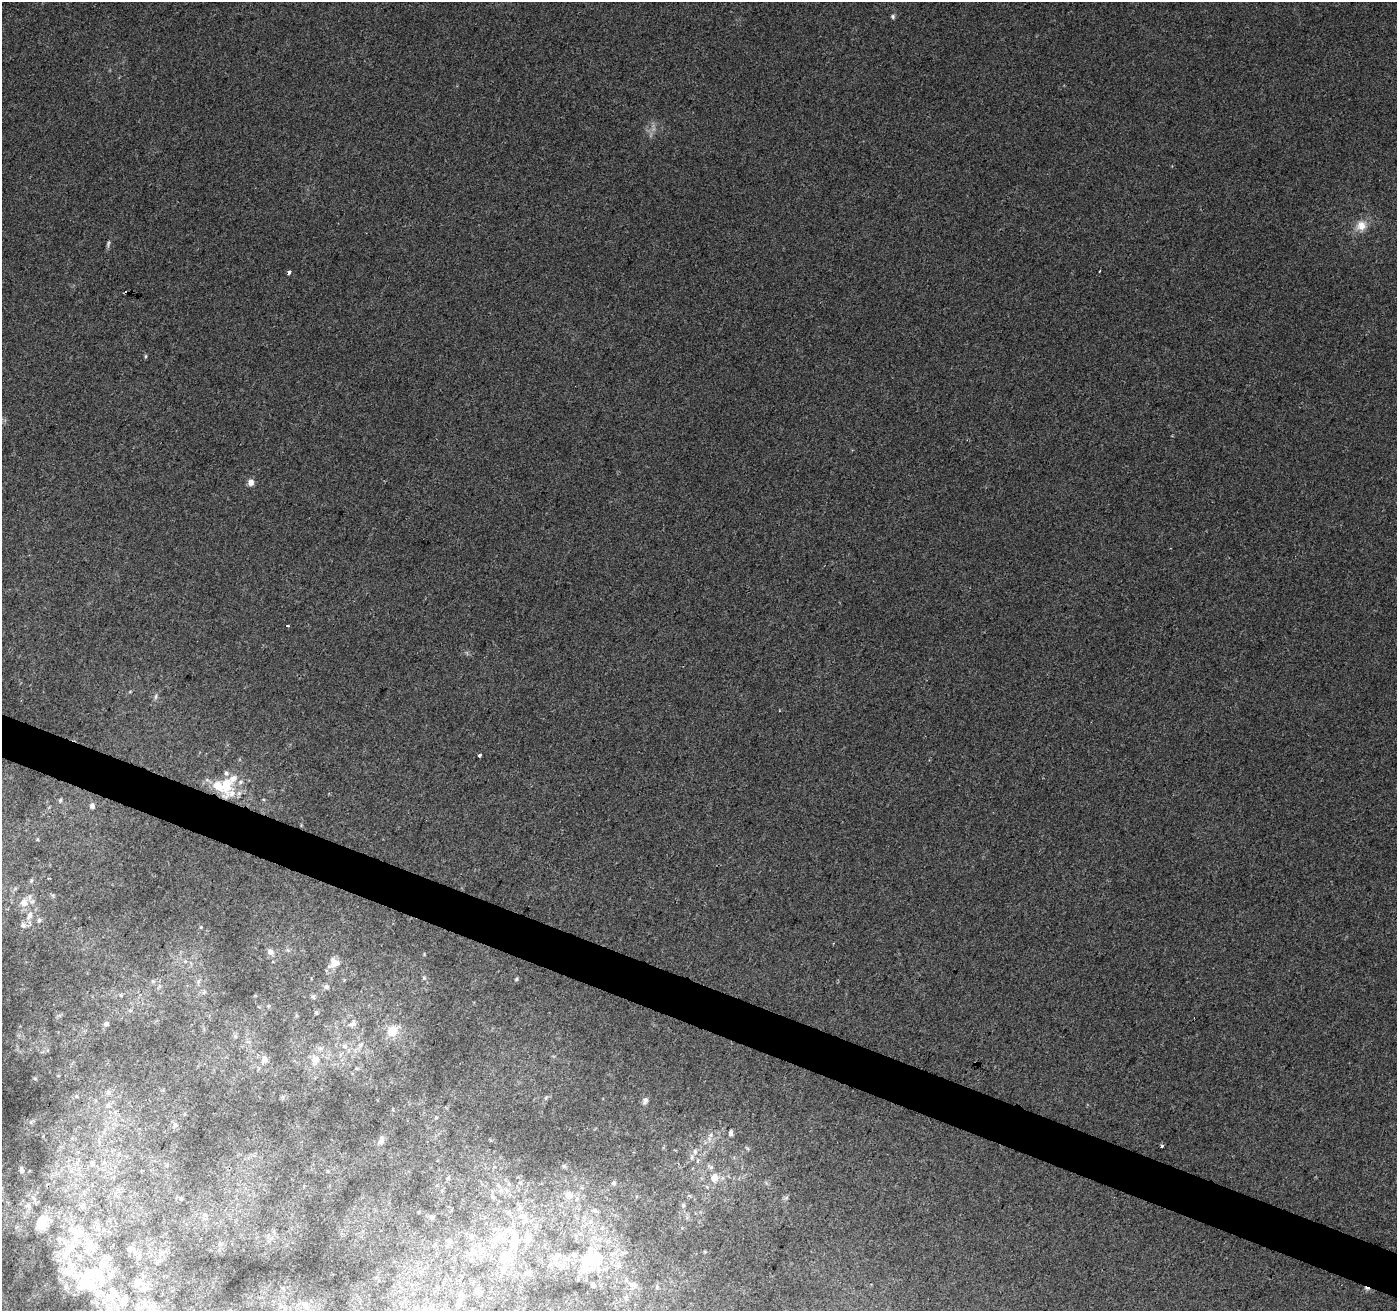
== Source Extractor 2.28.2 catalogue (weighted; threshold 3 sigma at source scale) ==
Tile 6 of 4 x 4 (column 2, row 2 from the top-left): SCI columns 1396-2790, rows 2825-4133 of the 5588 x 5716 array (HDU 1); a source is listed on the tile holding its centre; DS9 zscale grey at full resolution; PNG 1399 x 1313 px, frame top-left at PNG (2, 2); no overlay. Shown black and unused: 3% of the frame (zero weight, under 2 of 3 exposures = <1% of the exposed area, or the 3 px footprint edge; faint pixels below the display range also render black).
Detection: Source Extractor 2.28.2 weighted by HDU 2 'WHT'; one run over the whole footprint, this tile lists its part. Background 0.0255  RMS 0.0059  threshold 0.0265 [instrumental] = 3 sigma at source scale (4.5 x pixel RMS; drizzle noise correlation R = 1.50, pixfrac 1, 0.0396/0.0396 arcsec/px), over >= 5 px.
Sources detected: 126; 1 too faint to see at this stretch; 3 inside a brighter object's white glare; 2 cosmic-ray / hot-pixel residue — not listed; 25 inside a brighter listed object's ellipse — not listed separately; the other 95 listed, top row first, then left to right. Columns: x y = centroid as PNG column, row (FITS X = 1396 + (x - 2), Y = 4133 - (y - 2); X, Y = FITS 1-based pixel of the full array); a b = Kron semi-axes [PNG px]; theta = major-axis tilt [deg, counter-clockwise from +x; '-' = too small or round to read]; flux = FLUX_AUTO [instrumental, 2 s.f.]
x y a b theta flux
893 16 6 5 - 1.2
1361 226 15 14 - 7.8
289 272 4 3 - 4.8
145 356 6 4 90 0.77
251 482 8 7 - 3.4
287 625 4 3 - 2.3
156 697 8 4 81 1.2
480 755 4 3 - 1.8
227 785 29 14 -89 14
60 800 6 5 - 1.1
92 806 6 6 - 2.3
31 880 7 5 70 1
24 903 12 11 - 6
29 915 14 7 65 5.2
39 920 7 6 - 1.4
201 927 4 4 - 0.55
270 952 8 8 - 3
334 963 17 14 16 6.5
424 978 6 5 - 1.2
516 979 5 4 - 0.8
198 981 8 5 70 1.4
326 987 7 7 - 1.7
204 992 6 5 - 1.1
121 995 6 5 - 0.89
313 996 7 5 83 1.1
130 1010 6 4 0 0.93
316 1013 6 4 -68 0.79
106 1024 7 6 - 1.9
352 1024 12 8 31 3.2
392 1031 14 11 39 12
361 1045 8 6 23 1.8
345 1046 8 6 -1 2.4
264 1059 10 8 73 3
315 1060 14 12 84 6.6
356 1068 5 5 - 0.79
35 1079 5 3 - 0.66
108 1092 7 6 - 1.7
76 1096 5 4 - 0.78
546 1098 7 5 60 1
645 1101 9 7 63 2.1
108 1105 8 8 - 2.9
436 1117 5 3 - 0.61
175 1125 8 7 - 1.8
731 1133 6 5 - 1.9
711 1135 6 5 - 1.3
381 1140 12 7 59 2.7
1162 1146 4 3 - 2.2
695 1151 8 6 78 1.7
104 1162 6 5 - 1.2
92 1163 8 7 - 2.4
564 1166 6 4 89 0.84
711 1167 8 5 -36 1.6
22 1170 8 4 -81 1.4
448 1178 6 4 19 0.73
714 1178 9 9 - 5.8
520 1182 5 3 - 0.6
614 1183 7 6 - 1.6
509 1184 6 4 -47 0.87
498 1185 7 4 -46 1
569 1195 9 8 - 4.6
181 1199 4 4 - 0.71
28 1205 10 8 42 3.6
683 1205 7 5 -87 1.6
83 1206 9 7 63 2.5
595 1211 10 5 -33 1.7
431 1217 7 6 - 1.4
525 1217 11 7 -89 2.5
42 1222 21 17 59 16
471 1237 7 4 82 1.2
496 1239 24 9 30 9.4
528 1239 10 9 - 3.4
449 1241 8 7 - 2
514 1241 22 12 87 12
92 1247 18 10 2 7.4
69 1249 23 14 44 18
472 1251 8 7 - 2.3
705 1252 6 3 -18 0.67
161 1253 9 7 47 3
574 1255 8 6 -48 1.8
599 1256 27 20 60 19
503 1258 14 10 -85 6.9
555 1258 11 9 46 3.8
471 1259 8 6 23 1.8
157 1263 6 5 - 1.1
526 1273 9 5 46 1.6
84 1282 34 26 -72 38
138 1282 11 10 - 5.5
593 1285 4 4 - 1.5
633 1285 12 6 -13 2.5
113 1291 19 8 -43 6.6
477 1291 8 7 - 2.3
459 1303 15 6 82 3.5
305 1305 12 7 -37 3.1
108 1308 15 8 -61 6.2
153 1309 20 6 77 4.1
Overlapping masked pixels (flux is a lower limit): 1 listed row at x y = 227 785
Isophote crosses this tile's border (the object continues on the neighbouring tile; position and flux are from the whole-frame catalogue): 1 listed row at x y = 153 1309
Unlisted compact peaks at least as high as the median listed source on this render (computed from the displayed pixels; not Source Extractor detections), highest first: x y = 424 954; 37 839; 31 1122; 786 1198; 748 1148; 130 692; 263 799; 653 129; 153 981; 490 1140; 283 1097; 269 1006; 15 888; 393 1109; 53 895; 288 950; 682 1228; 311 978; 58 1076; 705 1142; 59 1015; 273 962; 766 1183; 1172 436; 467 652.